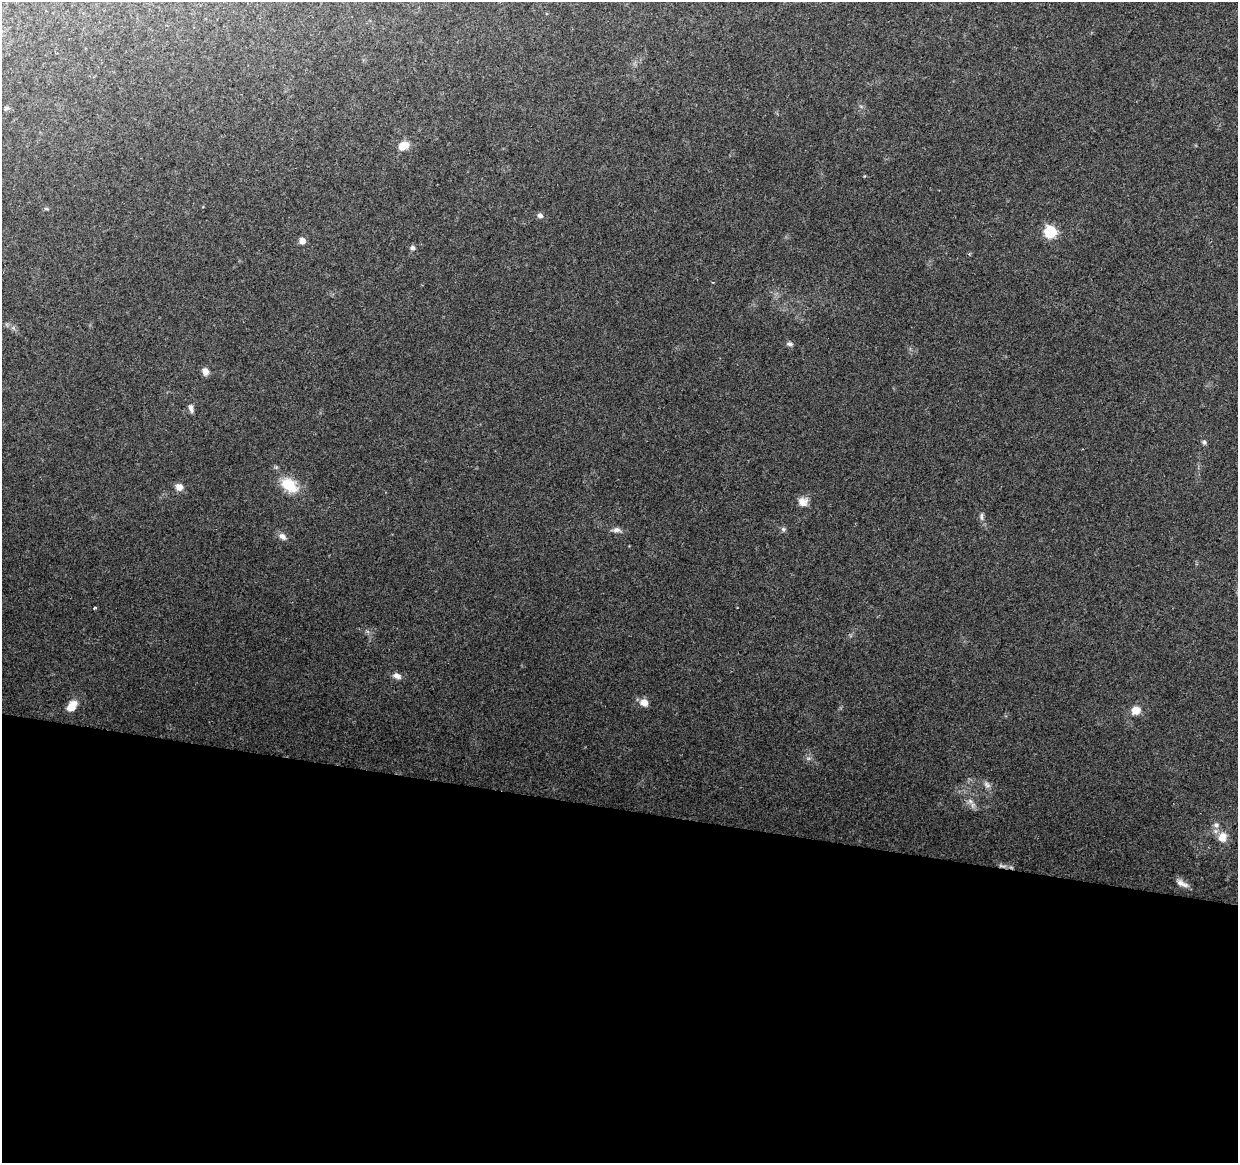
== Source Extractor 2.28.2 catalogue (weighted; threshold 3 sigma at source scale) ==
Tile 14 of 4 x 4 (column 2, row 4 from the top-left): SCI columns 1237-2472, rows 224-1384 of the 4952 x 5152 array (HDU 1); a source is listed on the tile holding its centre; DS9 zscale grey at full resolution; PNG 1240 x 1165 px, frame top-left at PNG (2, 2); no overlay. Shown black and unused: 30% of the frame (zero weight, under 2 of 3 exposures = <1% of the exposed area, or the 3 px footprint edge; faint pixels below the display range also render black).
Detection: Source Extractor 2.28.2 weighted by HDU 2 'WHT'; one run over the whole footprint, this tile lists its part. Background 0.0677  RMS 0.0081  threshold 0.0366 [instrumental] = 3 sigma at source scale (4.5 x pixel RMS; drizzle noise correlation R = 1.50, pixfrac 1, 0.0396/0.0396 arcsec/px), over >= 5 px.
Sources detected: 30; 1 inside a brighter listed object's ellipse — not listed separately; the other 29 listed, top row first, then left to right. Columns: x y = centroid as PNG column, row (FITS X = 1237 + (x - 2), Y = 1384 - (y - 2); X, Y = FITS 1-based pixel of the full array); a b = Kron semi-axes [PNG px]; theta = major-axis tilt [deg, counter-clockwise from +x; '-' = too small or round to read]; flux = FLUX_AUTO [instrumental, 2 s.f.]
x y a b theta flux
6 108 6 5 - 1.5
403 146 11 9 28 11
540 215 6 5 - 3.2
1050 232 7 6 - 91
302 241 7 6 - 5.2
412 248 6 6 - 2.6
789 344 8 6 -7 2.2
205 371 8 7 - 5
191 408 11 6 -73 3.1
1204 442 6 6 - 1.6
289 485 23 15 -34 23
179 487 9 8 - 5.4
803 502 12 12 - 6.7
981 517 10 6 -81 2.7
783 529 7 6 - 1.8
616 530 13 6 -3 3.7
282 537 11 8 -37 4.2
94 608 3 3 - 1.2
397 676 10 7 -25 4.4
644 702 9 8 - 7.4
72 706 13 8 53 11
1136 710 13 11 29 7.5
808 758 7 4 -18 1.6
987 785 11 7 -49 3.7
970 801 9 7 -46 3.7
1216 825 10 8 -37 4
1222 837 15 12 77 9.5
1002 866 15 4 -11 2.8
1185 885 13 8 -32 4.2
Overlapping masked pixels (flux is a lower limit): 1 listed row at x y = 1002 866